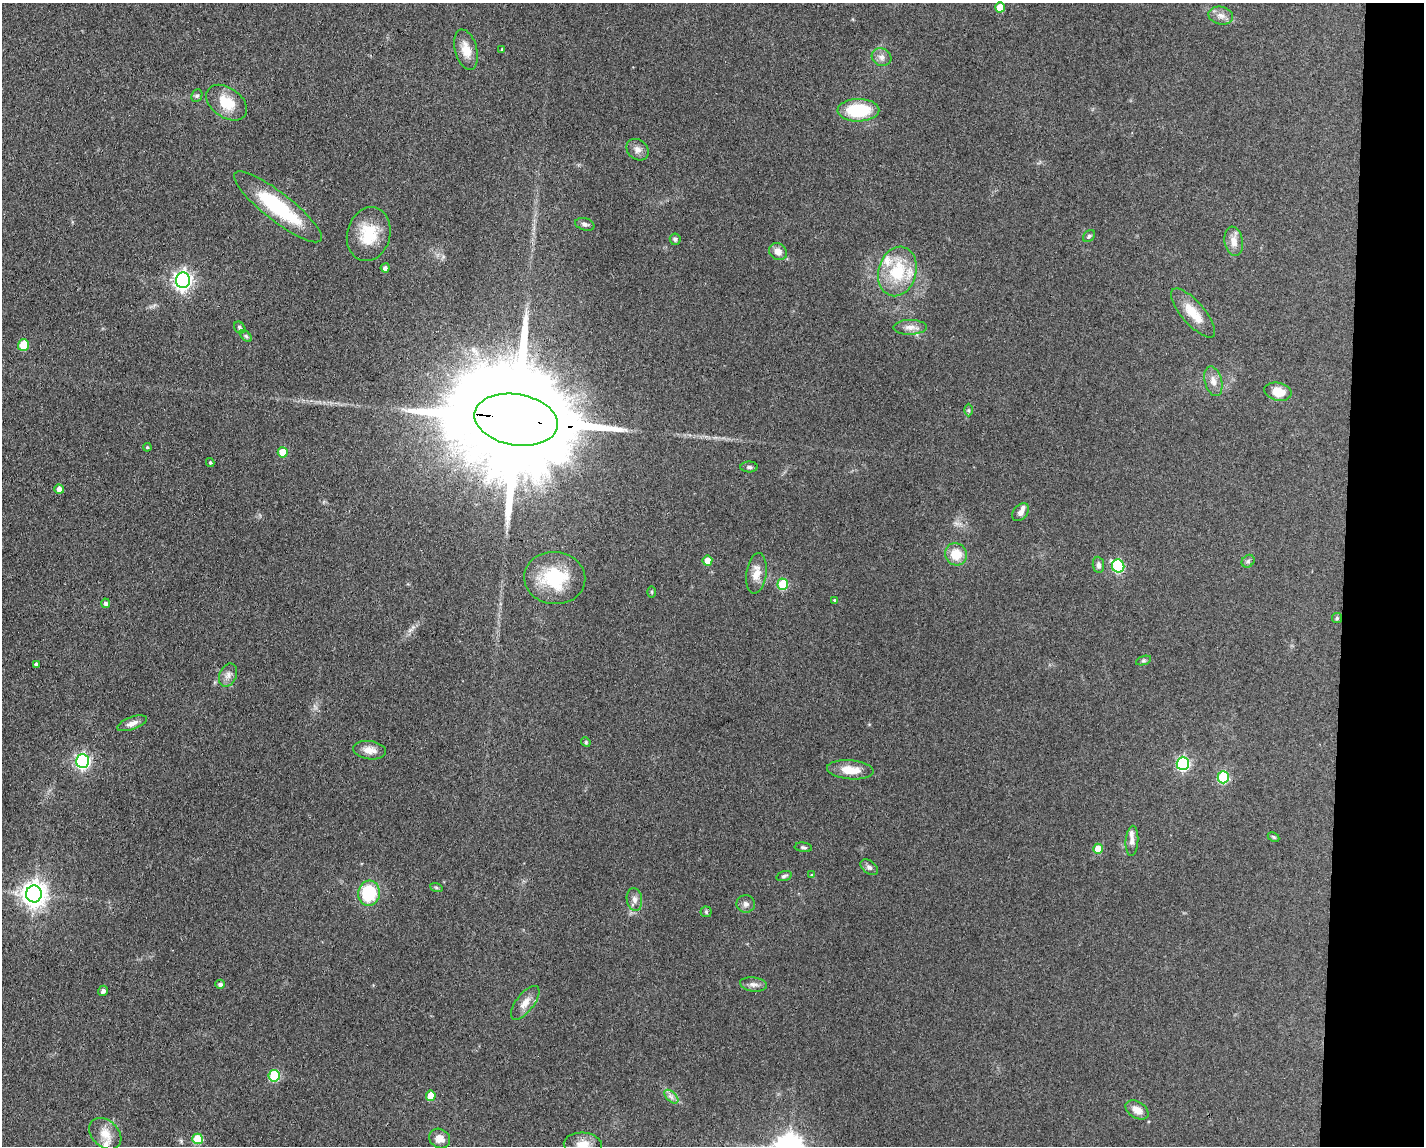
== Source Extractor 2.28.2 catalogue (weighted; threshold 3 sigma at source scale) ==
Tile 9 of 3 x 4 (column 3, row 3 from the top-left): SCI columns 2961-4382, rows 1149-2292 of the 4607 x 4584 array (HDU 1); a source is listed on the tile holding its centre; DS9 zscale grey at full resolution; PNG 1426 x 1148 px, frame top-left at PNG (2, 3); each listed source drawn as its Kron ellipse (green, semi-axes under 4 px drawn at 4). Shown black and unused: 6% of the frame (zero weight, under 3 of 4 exposures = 1% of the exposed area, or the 3 px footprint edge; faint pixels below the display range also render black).
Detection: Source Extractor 2.28.2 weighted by HDU 2 'WHT'; one run over the whole footprint, this tile lists its part. Background 0.154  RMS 0.0081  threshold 0.0363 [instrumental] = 3 sigma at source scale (4.5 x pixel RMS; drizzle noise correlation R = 1.50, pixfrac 1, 0.05/0.05 arcsec/px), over >= 5 px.
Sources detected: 88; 2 inside a brighter object's white glare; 1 long thin detection or spike segment (spike, bleed or trail) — neither listed nor drawn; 4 inside a brighter listed object's ellipse — not listed separately; the other 81 listed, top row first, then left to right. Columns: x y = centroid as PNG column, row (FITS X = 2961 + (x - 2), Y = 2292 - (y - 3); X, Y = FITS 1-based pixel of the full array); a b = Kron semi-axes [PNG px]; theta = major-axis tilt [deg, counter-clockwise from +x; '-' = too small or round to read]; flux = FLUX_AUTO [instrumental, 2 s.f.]
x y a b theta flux
1000 7 5 5 - 14
1221 16 12 8 -13 5
502 49 3 3 - 0.89
466 50 21 11 -75 11
882 57 10 8 -26 4.3
197 96 6 5 - 1.5
227 103 23 15 -35 20
858 110 21 11 1 41
637 150 12 9 -42 4.6
278 207 54 14 -38 61
585 224 10 6 -16 2.6
369 234 27 21 75 28
1089 236 7 5 45 1.5
675 239 6 5 - 1.7
1234 241 15 9 -80 7.5
778 252 9 8 - 6
385 268 4 4 - 2.7
897 271 25 19 75 38
183 280 8 7 - 330
1193 313 31 11 -49 17
910 327 17 7 1 5.7
240 328 6 5 - 1.8
246 336 7 4 -45 1.2
23 345 6 5 - 20
1213 381 15 8 -75 6
1278 392 14 9 -11 13
968 410 6 4 -90 1.2
516 420 42 25 -9 34000
147 447 4 4 - 0.96
283 452 5 5 - 17
210 462 4 3 - 1.1
749 467 8 5 -1 1.9
59 489 5 4 - 4.2
1021 512 10 7 47 3.9
956 554 11 10 - 15
707 561 5 5 - 9.2
1248 561 7 5 45 1.6
1098 565 8 5 -83 2.6
1118 566 6 6 - 72
756 573 20 10 82 9.6
555 578 31 26 -6 47
783 584 5 5 - 37
652 592 6 4 -89 0.85
834 600 4 4 - 0.71
106 603 5 4 - 2.3
1337 618 5 5 - 1.3
1143 661 8 3 19 1.3
36 664 4 3 - 1.8
228 675 12 8 67 4.4
132 723 15 6 20 4.6
586 742 5 4 - 0.97
369 750 17 9 -7 7.8
82 761 7 6 - 180
1183 763 6 6 - 130
850 770 23 9 -5 14
1223 777 6 5 - 63
1273 837 6 4 -27 0.98
1132 841 15 6 86 4.1
803 847 9 5 -6 1.7
1098 849 5 5 - 12
869 867 10 6 -37 2.7
812 875 4 4 - 1.1
784 876 8 5 16 1.7
436 887 6 4 -20 1.2
369 893 12 11 - 41
34 894 8 8 - 760
634 899 11 7 -83 4.1
746 904 9 9 - 3.4
706 912 5 5 - 1.2
220 984 4 4 - 2.4
753 984 13 7 -7 3.8
103 991 5 4 - 2.4
525 1003 20 9 52 7.4
274 1076 6 5 - 52
431 1096 5 5 - 16
671 1097 8 5 -44 2.8
1137 1110 12 8 -32 7.1
105 1134 18 13 -43 11
440 1138 11 9 -35 7.3
198 1139 5 5 - 27
583 1144 19 12 -3 10
Overlapping masked pixels (flux is a lower limit): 1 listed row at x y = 516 420
Isophote crosses this tile's border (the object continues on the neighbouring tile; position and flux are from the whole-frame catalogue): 1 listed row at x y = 583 1144